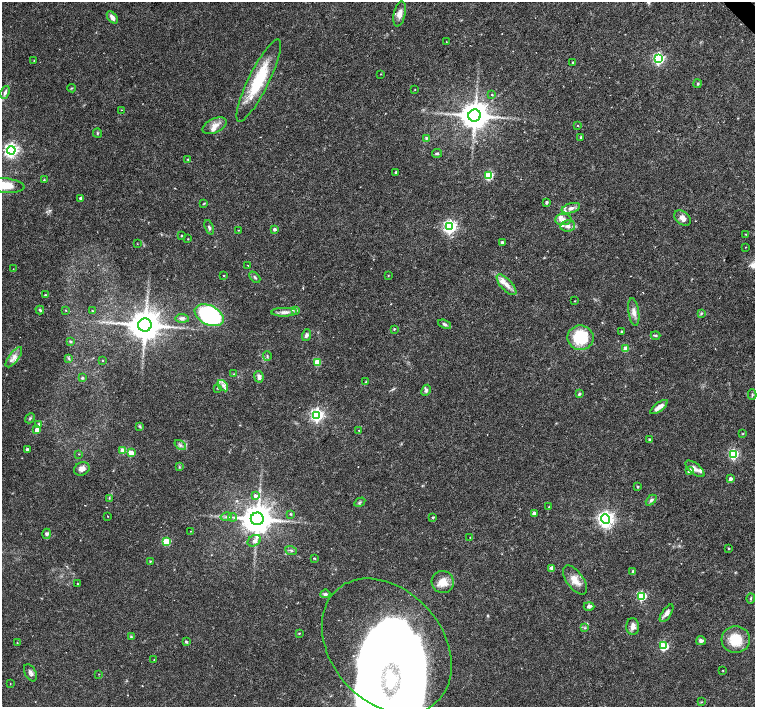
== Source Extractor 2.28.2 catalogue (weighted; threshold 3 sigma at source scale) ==
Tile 10 of 4 x 4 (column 2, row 3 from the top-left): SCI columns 1514-3018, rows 1624-3032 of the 6027 x 6001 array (HDU 1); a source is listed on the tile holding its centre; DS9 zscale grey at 2 x 2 block average (1 PNG px = mean of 2 x 2 image px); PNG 757 x 709 px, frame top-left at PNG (2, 2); each listed source drawn as its Kron ellipse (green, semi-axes under 4 px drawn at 4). Shown black and unused: <1% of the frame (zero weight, under 3 of 6 exposures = <1% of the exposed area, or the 3 px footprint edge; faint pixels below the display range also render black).
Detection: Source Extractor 2.28.2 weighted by HDU 2 'WHT'; one run over the whole footprint, this tile lists its part. Background 0.0188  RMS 0.0016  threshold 0.00671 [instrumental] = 3 sigma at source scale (4.09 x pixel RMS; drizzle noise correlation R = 1.36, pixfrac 0.8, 0.0396/0.0396 arcsec/px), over >= 5 px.
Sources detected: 162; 1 cosmic-ray / hot-pixel residue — neither listed nor drawn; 8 inside a brighter listed object's ellipse — not listed separately; the other 153 listed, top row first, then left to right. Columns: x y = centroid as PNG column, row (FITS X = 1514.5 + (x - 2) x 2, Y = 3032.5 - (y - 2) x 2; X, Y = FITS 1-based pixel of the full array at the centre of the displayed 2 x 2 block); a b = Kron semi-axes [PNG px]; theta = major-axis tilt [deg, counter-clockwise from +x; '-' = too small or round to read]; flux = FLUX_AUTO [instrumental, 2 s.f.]
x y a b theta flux
400 14 12 6 77 2.6
112 17 7 4 -51 1.7
446 42 2 2 - 0.17
659 59 4 4 - 57
34 60 2 2 - 0.12
573 62 3 2 - 0.29
381 74 2 2 - 0.18
259 81 45 10 64 18
698 84 4 3 - 0.42
72 88 4 2 - 0.27
415 90 2 2 - 0.19
5 92 6 4 67 1.1
492 95 2 2 - 0.3
121 110 2 2 - 0.13
474 116 6 6 - 630
215 126 13 7 26 2.8
578 126 2 2 - 0.22
97 133 4 2 - 0.34
581 137 3 3 - 0.45
426 138 3 3 - 0.42
11 150 4 4 - 110
437 153 5 3 - 0.52
188 159 3 3 - 0.33
396 172 3 2 - 0.54
489 176 3 3 - 22
44 180 3 3 - 0.28
4 185 20 7 -6 8.6
80 198 3 3 - 0.89
546 202 3 2 - 0.73
204 203 4 2 - 0.24
571 208 9 4 16 1.6
683 218 9 6 -38 2.2
563 219 8 5 2 1.7
568 226 7 5 8 1.5
209 227 7 3 -68 0.66
450 227 4 4 - 88
274 229 3 3 - 0.93
238 230 2 2 - 0.16
746 234 3 2 - 0.2
182 236 3 2 - 0.24
188 239 2 2 - 0.15
502 242 3 2 - 0.85
137 244 2 2 - 0.15
745 247 2 2 - 0.19
248 265 2 2 - 0.32
13 269 2 2 - 0.12
224 276 2 2 - 0.19
388 276 2 2 - 0.22
255 277 6 2 -45 0.5
506 285 13 5 -47 2.6
45 295 2 2 - 0.33
575 301 2 2 - 0.19
40 310 4 3 - 0.49
66 310 2 2 - 0.19
296 310 4 2 - 0.38
92 311 2 2 - 0.17
284 312 13 4 1 1.9
634 312 14 5 -81 2.1
701 313 4 3 - 0.36
209 315 15 9 -27 56
182 318 6 4 -4 1.1
445 324 7 3 -21 0.77
145 325 7 6 - 830
394 329 3 2 - 0.34
621 332 3 3 - 0.47
306 335 6 4 69 0.98
655 335 5 3 - 0.48
580 338 13 12 - 18
70 341 4 3 - 0.36
626 349 3 3 - 6.4
267 356 5 3 - 0.38
14 357 12 5 54 2.2
68 358 3 3 - 0.4
102 360 2 2 - 0.18
317 363 3 3 - 11
234 374 3 2 - 0.27
259 377 6 4 -81 1.3
82 378 4 3 - 0.53
366 382 3 3 - 0.28
223 386 6 3 -52 1.2
217 388 2 2 - 0.21
426 390 6 4 61 0.77
579 394 3 3 - 0.65
752 395 5 3 - 0.46
659 407 10 4 37 2.9
317 415 4 4 - 76
30 418 5 3 - 0.52
39 424 4 3 - 0.47
140 427 4 2 - 0.32
37 430 3 3 - 2.7
359 430 2 2 - 0.23
743 434 3 3 - 0.25
649 439 3 2 - 0.48
180 445 6 3 -36 0.85
27 449 2 2 - 1
123 451 3 3 - 6.3
131 453 3 3 - 7.8
79 454 3 2 - 0.18
733 454 4 3 - 36
179 467 3 3 - 0.33
82 469 8 6 27 1.9
695 469 11 5 -39 1.9
689 471 3 3 - 2.8
730 479 3 2 - 1.6
638 487 3 3 - 0.34
255 496 3 3 - 1.1
109 498 3 3 - 0.28
651 500 6 4 46 0.86
360 502 6 2 30 0.39
549 507 2 2 - 0.28
534 513 3 3 - 1.9
291 514 4 3 - 0.3
107 516 2 2 - 0.24
226 517 6 2 15 0.48
233 517 4 2 - 0.48
433 517 3 2 - 0.45
257 519 6 6 - 780
606 519 4 4 - 140
190 531 2 2 - 0.14
47 534 5 4 - 0.88
470 537 2 2 - 0.19
166 541 3 3 - 15
254 541 7 5 31 1.4
729 548 2 2 - 0.31
291 550 6 2 -19 0.46
314 558 3 2 - 0.23
150 561 3 2 - 0.3
552 568 3 3 - 2.8
633 571 3 3 - 0.45
575 580 17 8 -54 4.2
443 582 11 11 - 4.1
78 584 2 2 - 0.35
325 594 5 4 - 0.78
642 596 3 3 - 27
751 598 5 2 - 0.39
589 606 5 4 - 1.1
667 613 10 4 56 1.7
633 626 8 6 -88 1.9
585 628 3 3 - 0.35
299 633 3 2 - 0.23
131 637 4 3 - 0.36
736 640 14 13 - 8.5
701 641 5 4 - 1.1
186 642 4 3 - 0.47
17 643 2 2 - 0.22
387 646 75 55 -49 310
664 646 3 3 - 24
154 660 3 2 - 0.25
723 670 2 2 - 0.19
30 673 9 5 -62 1.1
99 674 2 2 - 0.13
10 683 2 2 - 0.15
701 702 4 2 - 0.24
Isophote crosses this tile's border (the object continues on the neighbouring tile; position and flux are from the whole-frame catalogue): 2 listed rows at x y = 4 185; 387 646
Diffuse or blended objects may show on this block-average render without a row.